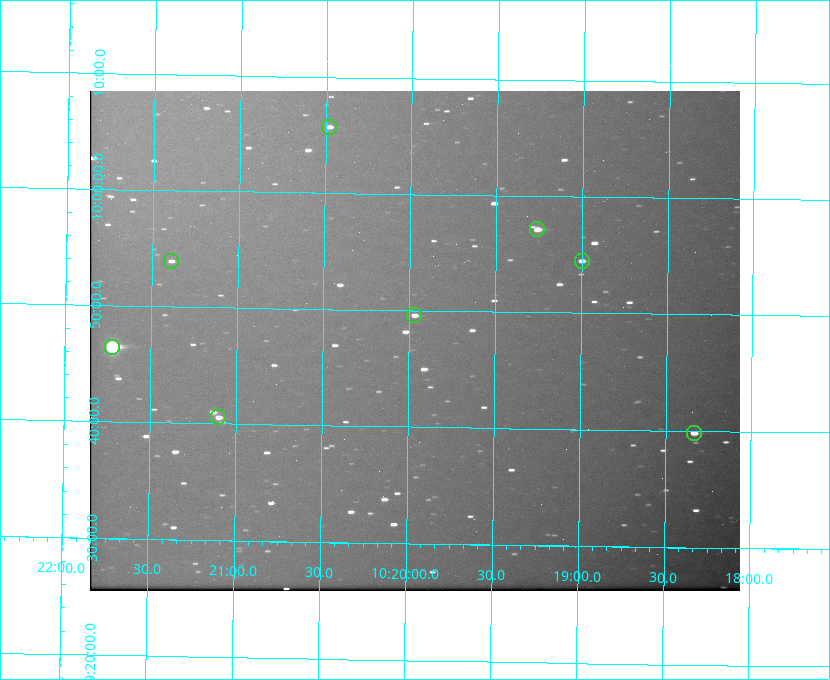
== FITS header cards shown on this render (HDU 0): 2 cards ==
NAXIS1  =                  650 / Width of table row in bytes
NAXIS2  =                  500 / Number of rows in table

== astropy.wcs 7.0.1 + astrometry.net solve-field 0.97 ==
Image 650 x 500 px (HDU 0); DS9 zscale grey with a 90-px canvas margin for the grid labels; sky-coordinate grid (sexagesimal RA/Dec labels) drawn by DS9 from the SOLVED WCS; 8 Tycho-2 reference stars matched to detected sources circled (green)
Header WCS: none
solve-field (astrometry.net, Tycho-2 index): SOLVED blind (the file carries no WCS)
Solved WCS: RA---TAN-SIP/DEC--TAN-SIP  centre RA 10:19:58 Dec -09:47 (154.99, -9.79 deg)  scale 5.16 arcsec/px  FOV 55.9' x 43.0'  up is +179 deg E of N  parity flipped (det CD > 0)
(file carries no celestial WCS; the grid is the blind solution)
Tycho-2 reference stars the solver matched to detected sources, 8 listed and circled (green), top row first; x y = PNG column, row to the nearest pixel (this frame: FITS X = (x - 90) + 1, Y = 500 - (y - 91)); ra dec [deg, ICRS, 3 dp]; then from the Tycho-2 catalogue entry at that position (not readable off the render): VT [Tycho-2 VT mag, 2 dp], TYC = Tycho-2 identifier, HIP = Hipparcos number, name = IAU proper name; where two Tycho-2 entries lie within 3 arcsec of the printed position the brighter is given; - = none
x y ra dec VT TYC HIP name
329 127 155.120 -10.095 10.96 5493-78-1 - -
537 229 154.815 -9.952 9.91 5490-258-1 50532 -
171 261 155.347 -9.899 11.51 5490-199-1 - -
582 261 154.750 -9.908 10.76 5490-212-1 - -
414 315 154.992 -9.826 10.90 5490-153-1 - -
112 347 155.431 -9.774 8.41 5490-124-1 50747 -
218 417 155.275 -9.676 10.79 5490-27-1 - -
694 433 154.583 -9.663 10.90 5490-13-1 - -